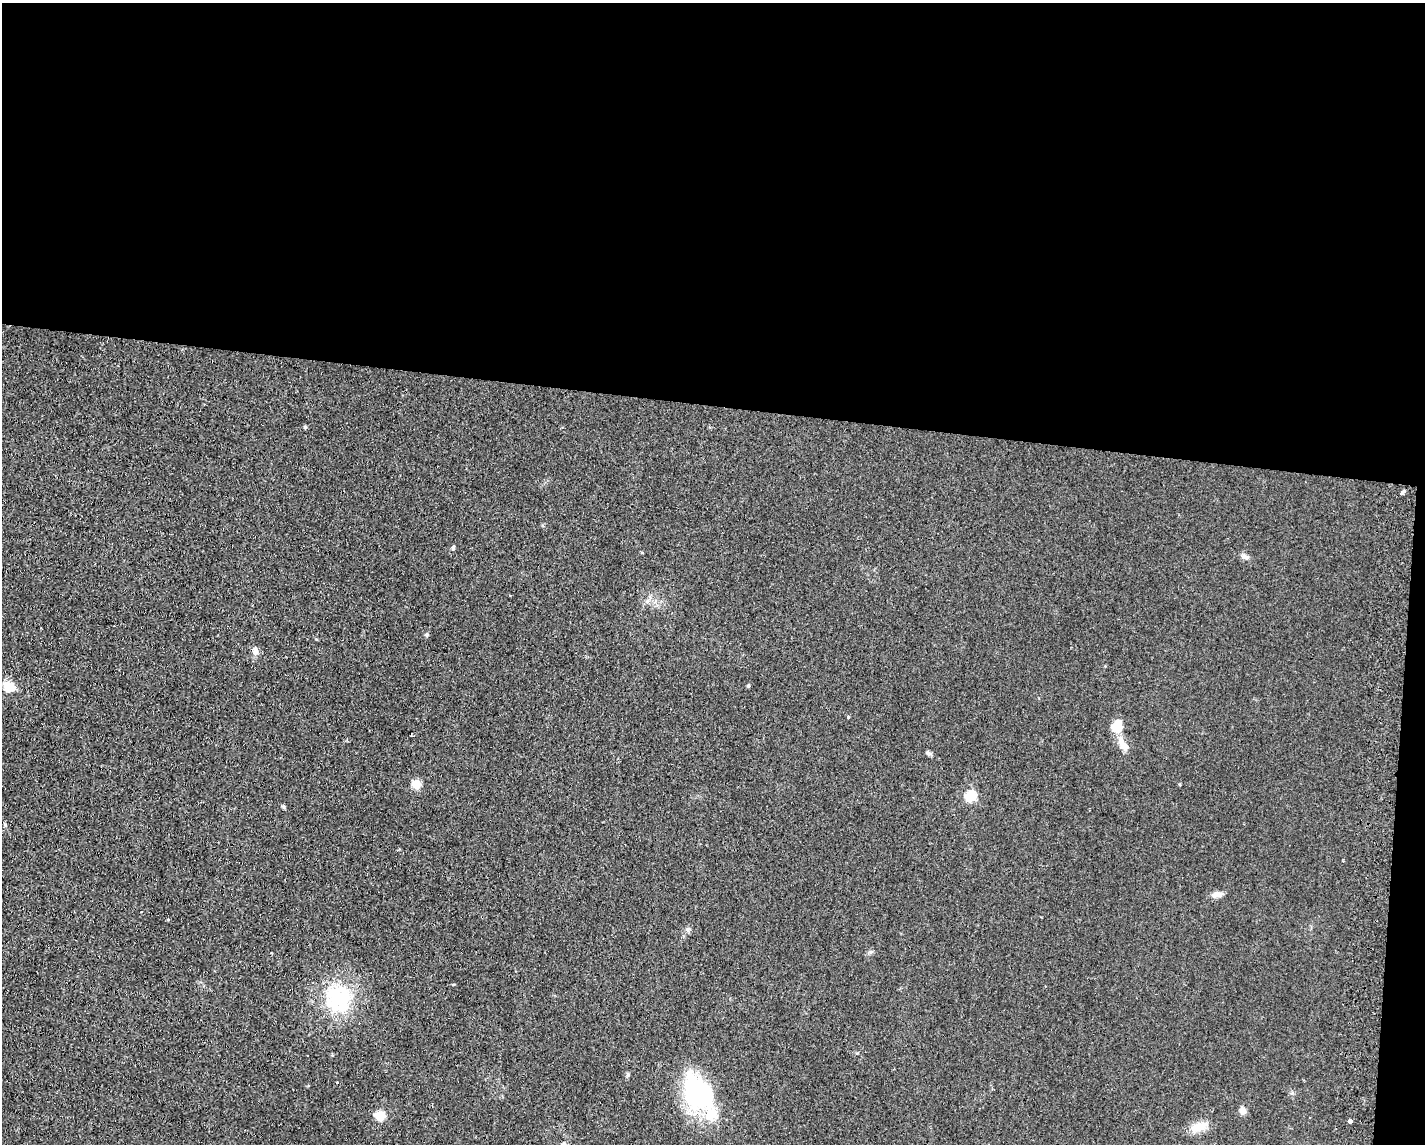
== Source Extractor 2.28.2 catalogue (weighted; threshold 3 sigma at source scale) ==
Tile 3 of 3 x 4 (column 3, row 1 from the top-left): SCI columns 5436-6858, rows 3475-4616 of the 7006 x 4818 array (HDU 1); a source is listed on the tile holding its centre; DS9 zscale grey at full resolution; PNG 1427 x 1146 px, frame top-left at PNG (2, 3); no overlay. Shown black and unused: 37% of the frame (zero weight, under 2 of 3 exposures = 3% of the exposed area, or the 3 px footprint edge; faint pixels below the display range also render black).
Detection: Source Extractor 2.28.2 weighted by HDU 2 'WHT'; one run over the whole footprint, this tile lists its part. Background 0.0455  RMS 0.0084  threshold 0.0379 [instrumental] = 3 sigma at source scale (4.5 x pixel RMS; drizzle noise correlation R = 1.50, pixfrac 1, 0.05/0.05 arcsec/px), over >= 5 px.
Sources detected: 28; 1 inside a brighter object's white glare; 1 cosmic-ray / hot-pixel residue — not listed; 2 inside a brighter listed object's ellipse — not listed separately; the other 24 listed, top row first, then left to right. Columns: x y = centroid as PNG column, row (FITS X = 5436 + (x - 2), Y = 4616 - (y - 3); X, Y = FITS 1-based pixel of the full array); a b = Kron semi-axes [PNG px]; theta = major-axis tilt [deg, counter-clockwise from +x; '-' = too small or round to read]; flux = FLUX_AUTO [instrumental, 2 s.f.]
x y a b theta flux
305 427 4 4 - 1.3
1402 493 6 3 46 5.8
453 548 8 4 74 1.4
1245 557 10 6 -26 3
426 634 6 4 45 1.2
255 651 10 7 -88 4.3
9 686 17 13 -23 12
748 686 4 3 - 1.3
848 717 4 3 - 1.2
1120 728 9 5 25 2.7
1123 744 23 9 -56 9.1
928 753 6 6 - 1.8
416 784 5 5 - 40
970 796 5 5 - 67
283 806 7 4 -59 1.2
1217 894 13 7 13 5.2
338 998 33 32 - 63
337 1082 3 2 - 0.94
698 1092 44 31 -59 95
1242 1111 9 8 - 4.2
380 1116 5 5 - 48
1350 1121 4 4 - 4.5
1199 1127 21 11 14 12
564 1143 6 4 -3 1.4
Unlisted compact peaks at least as high as the median listed source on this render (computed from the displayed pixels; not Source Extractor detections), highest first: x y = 628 1075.